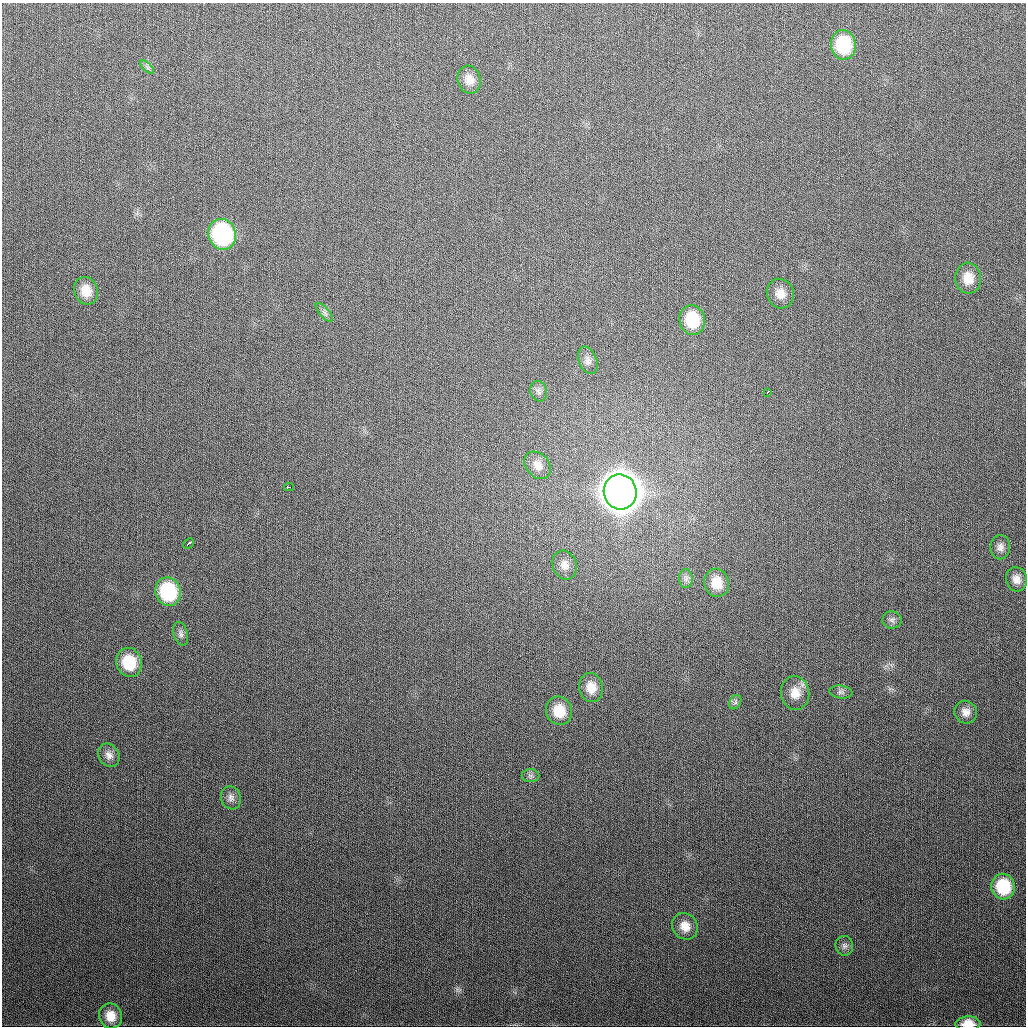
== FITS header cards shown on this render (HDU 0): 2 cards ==
NAXIS1  =                 1024
NAXIS2  =                 1024

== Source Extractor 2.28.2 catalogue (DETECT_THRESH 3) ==
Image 1024 x 1024 px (HDU 0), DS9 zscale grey, 1 PNG px = 1 image px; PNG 1028 x 1028 px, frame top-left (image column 1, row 1024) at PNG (2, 3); each listed source drawn as its Kron ellipse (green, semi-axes under 4 px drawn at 4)
Background 341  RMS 13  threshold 38.8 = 3 sigma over >= 5 px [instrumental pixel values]
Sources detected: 39; all 39 listed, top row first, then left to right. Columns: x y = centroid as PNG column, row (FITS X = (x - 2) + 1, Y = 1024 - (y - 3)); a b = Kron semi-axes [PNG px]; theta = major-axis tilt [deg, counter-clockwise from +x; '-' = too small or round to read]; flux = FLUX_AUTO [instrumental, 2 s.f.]
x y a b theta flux
843 45 15 12 -83 4.8e+04
147 67 8 4 -45 2.0e+03
469 80 14 11 -73 8.7e+03
222 234 15 13 -72 1.2e+05
968 278 15 13 -85 1.4e+04
86 291 14 12 -69 1.4e+04
780 294 15 13 -68 1.0e+04
324 312 12 5 -49 3.0e+03
692 320 15 12 -77 3.3e+04
588 360 14 9 -68 5.0e+03
539 391 10 8 -74 3.8e+03
768 392 3 3 - 2.3e+03
538 465 15 11 -49 7.7e+03
289 487 5 2 - 4.1e+03
620 492 17 16 - 2.7e+06
188 543 6 3 42 3.8e+03
1000 547 12 10 89 5.0e+03
565 565 15 11 -69 7.4e+03
686 579 9 7 89 3.4e+03
1016 579 12 10 -74 7.1e+03
717 583 14 12 -78 1.6e+04
168 592 14 12 -72 6.7e+04
892 620 9 8 - 3.4e+03
181 634 12 7 -75 3.5e+03
129 662 14 13 - 3.2e+04
591 688 14 12 -78 1.2e+04
841 692 11 6 -6 2.9e+03
795 693 17 14 -84 1.3e+04
735 702 7 5 60 2.4e+03
559 711 14 13 - 2.2e+04
966 712 12 11 - 6.7e+03
109 755 12 10 -58 5.7e+03
530 776 9 6 -1 2.5e+03
231 798 12 9 -71 4.8e+03
1003 887 13 12 - 4.0e+04
685 926 14 12 -57 1.1e+04
844 946 10 8 -74 3.5e+03
110 1016 12 11 - 1.2e+04
968 1024 12 7 1 1.4e+04
At the frame edge (FLAGS 8, measured only in part): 1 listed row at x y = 968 1024